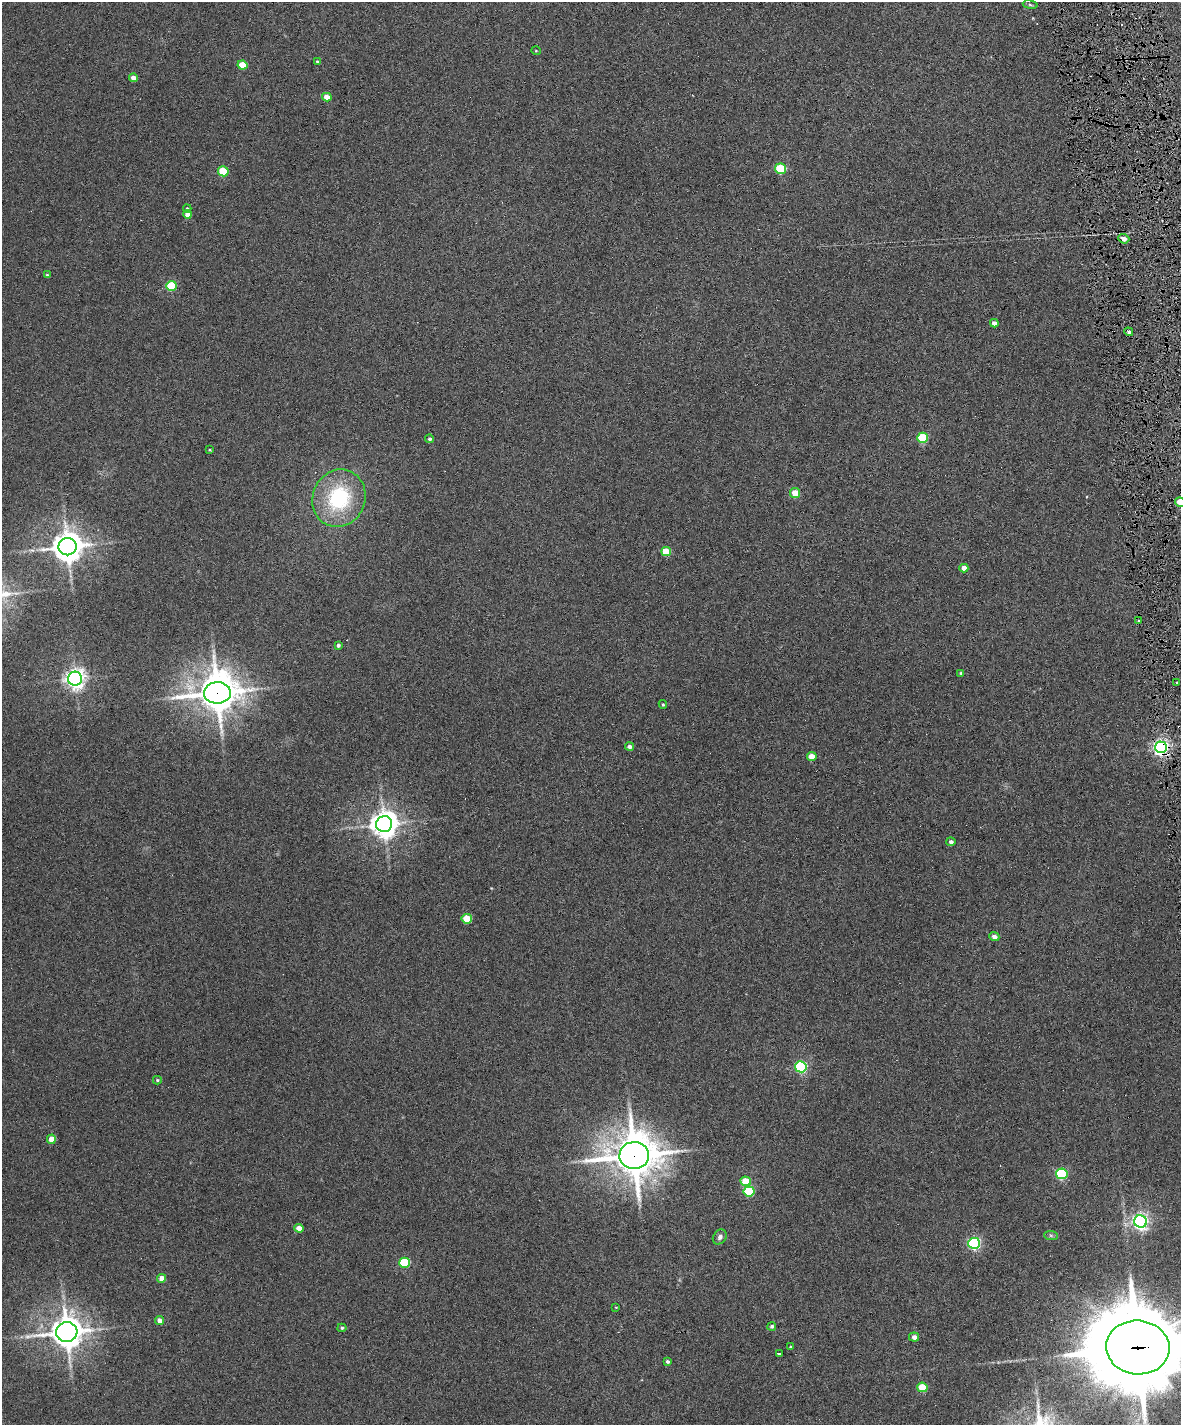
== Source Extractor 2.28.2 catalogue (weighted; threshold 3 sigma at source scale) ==
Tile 6 of 4 x 3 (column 2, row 2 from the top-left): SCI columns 1180-2358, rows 1560-2982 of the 4717 x 4648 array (HDU 1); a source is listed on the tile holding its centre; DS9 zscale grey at full resolution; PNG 1183 x 1427 px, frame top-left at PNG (2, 2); each listed source drawn as its Kron ellipse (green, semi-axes under 4 px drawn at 4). Shown black and unused: <1% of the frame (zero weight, under 6 of 12 exposures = <1% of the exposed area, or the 3 px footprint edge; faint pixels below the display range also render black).
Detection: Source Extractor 2.28.2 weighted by HDU 2 'WHT'; one run over the whole footprint, this tile lists its part. Background 0.0853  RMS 0.0036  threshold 0.0149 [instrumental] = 3 sigma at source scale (4.09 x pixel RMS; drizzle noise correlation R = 1.36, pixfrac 0.8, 0.05/0.05 arcsec/px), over >= 5 px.
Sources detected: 67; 3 cosmic-ray / hot-pixel residue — neither listed nor drawn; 1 inside a brighter listed object's ellipse — not listed separately; the other 63 listed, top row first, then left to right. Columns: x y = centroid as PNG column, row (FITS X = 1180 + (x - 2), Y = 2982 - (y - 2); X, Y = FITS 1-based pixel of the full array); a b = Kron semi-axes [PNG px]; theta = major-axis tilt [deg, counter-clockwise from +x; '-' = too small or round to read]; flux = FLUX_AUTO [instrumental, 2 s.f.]
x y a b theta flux
1030 5 7 4 -9 0.54
536 51 5 3 - 0.25
317 62 3 3 - 0.44
242 65 5 4 - 7.7
133 78 4 4 - 2.2
327 97 5 4 - 4
780 169 5 5 - 19
223 171 5 5 - 13
187 209 4 3 - 0.38
187 214 4 4 - 2.6
1124 239 5 4 - 1.9
47 275 4 4 - 0.37
171 286 5 5 - 17
994 323 4 4 - 1.6
1129 332 4 4 - 0.91
922 438 5 5 - 21
430 439 4 4 - 0.78
210 450 3 2 - 0.29
795 493 5 5 - 6.7
339 498 29 26 67 29
1180 502 5 4 - 5.5
67 547 9 8 - 570
666 552 5 4 - 8.1
964 568 4 4 - 3
1138 621 2 2 - 0.37
338 645 3 3 - 0.65
961 673 4 4 - 0.4
75 679 7 7 - 190
1177 682 4 3 - 0.38
217 693 13 10 2 830
663 704 4 3 - 0.43
629 746 4 4 - 1.3
1161 747 6 6 - 100
812 757 5 4 - 4.9
384 824 8 8 - 420
951 842 4 4 - 1
467 919 5 4 - 11
994 937 5 4 - 1.4
801 1067 6 5 - 44
157 1080 4 4 - 0.44
51 1139 4 4 - 4
634 1155 15 13 3 1200
1062 1174 5 5 - 35
746 1181 5 4 - 9.5
749 1191 5 5 - 19
1140 1222 6 6 - 120
299 1228 4 4 - 3.7
1051 1235 7 4 -2 0.58
720 1237 8 6 52 1.2
974 1243 6 5 - 53
405 1263 5 5 - 19
161 1278 4 4 - 2.5
616 1307 4 2 - 0.22
160 1321 4 4 - 1.6
772 1326 4 4 - 0.64
342 1328 4 4 - 0.47
67 1332 10 10 - 590
914 1337 5 4 - 1.6
790 1347 3 2 - 0.23
1138 1347 32 27 -5 4700
779 1353 4 2 - 0.68
667 1362 4 4 - 0.75
922 1387 5 4 - 11
Overlapping masked pixels (flux is a lower limit): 4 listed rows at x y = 217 693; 1161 747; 634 1155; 1138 1347
Isophote crosses this tile's border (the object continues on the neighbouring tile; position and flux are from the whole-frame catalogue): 2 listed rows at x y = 1180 502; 1138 1347